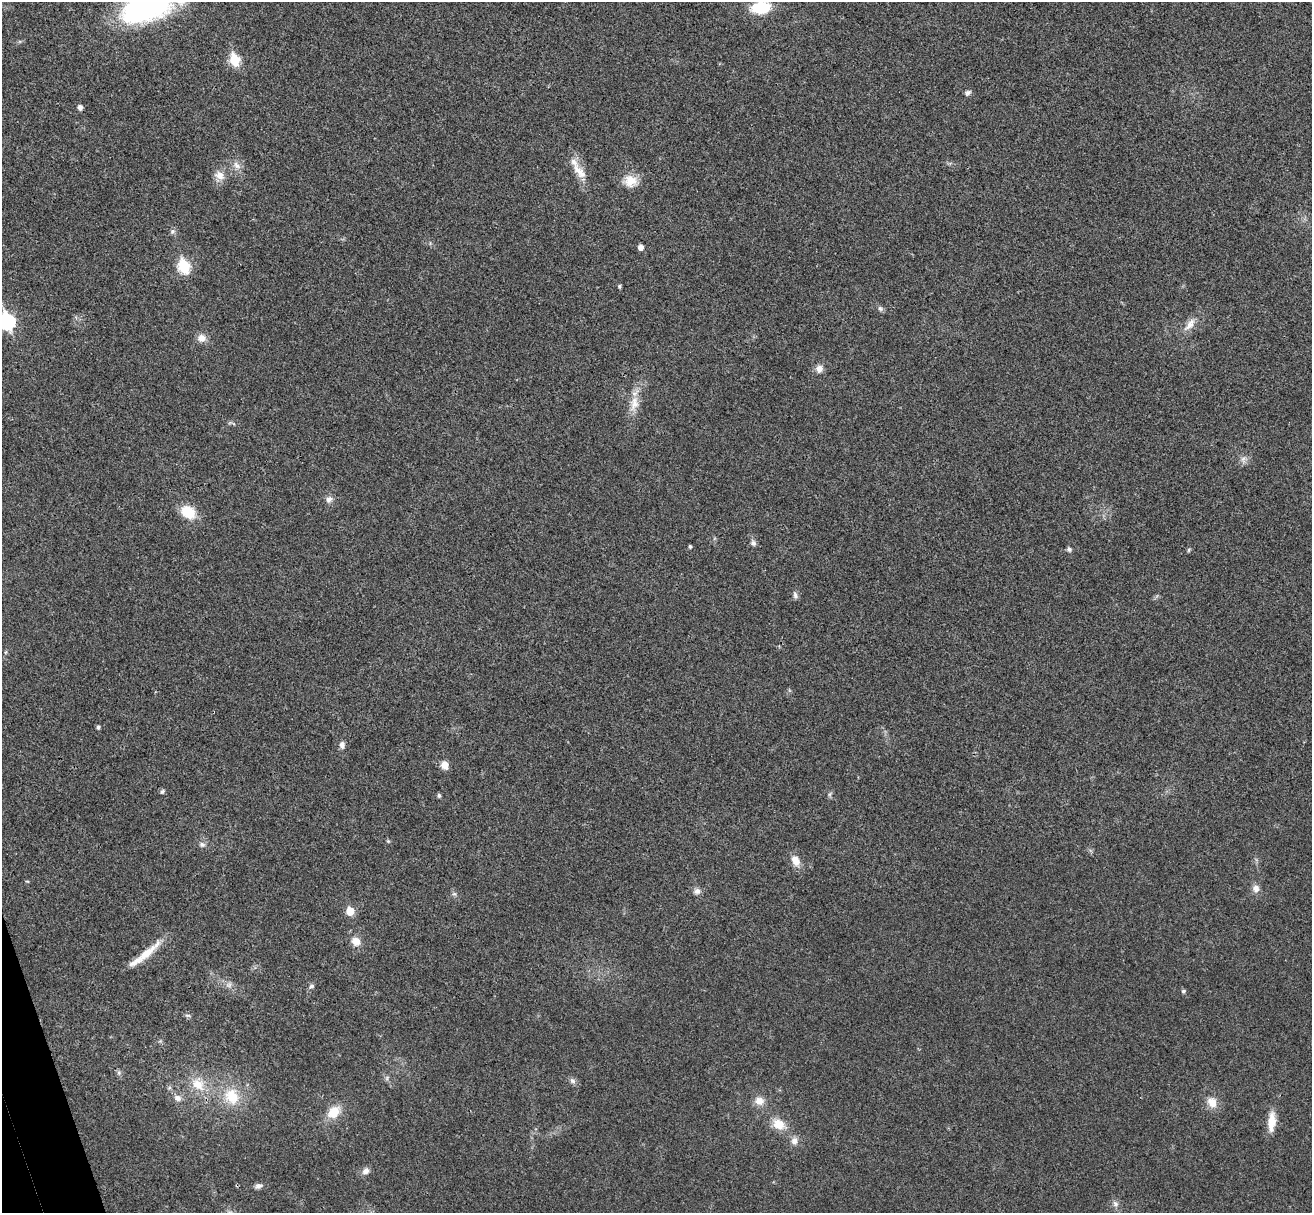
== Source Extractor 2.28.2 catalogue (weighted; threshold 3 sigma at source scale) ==
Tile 7 of 4 x 4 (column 3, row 2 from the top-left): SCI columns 2674-3983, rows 2589-3799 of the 5350 x 5298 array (HDU 1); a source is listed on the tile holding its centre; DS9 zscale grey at full resolution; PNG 1314 x 1215 px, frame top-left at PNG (2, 2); no overlay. Shown black and unused: <1% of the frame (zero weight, under 3 of 4 exposures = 6% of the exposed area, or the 3 px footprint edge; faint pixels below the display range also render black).
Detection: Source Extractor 2.28.2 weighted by HDU 2 'WHT'; one run over the whole footprint, this tile lists its part. Background 0.0396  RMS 0.0052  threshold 0.0234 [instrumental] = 3 sigma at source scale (4.5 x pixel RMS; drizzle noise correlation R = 1.50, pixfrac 1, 0.05/0.05 arcsec/px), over >= 5 px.
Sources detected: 65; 2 inside a brighter listed object's ellipse — not listed separately; the other 63 listed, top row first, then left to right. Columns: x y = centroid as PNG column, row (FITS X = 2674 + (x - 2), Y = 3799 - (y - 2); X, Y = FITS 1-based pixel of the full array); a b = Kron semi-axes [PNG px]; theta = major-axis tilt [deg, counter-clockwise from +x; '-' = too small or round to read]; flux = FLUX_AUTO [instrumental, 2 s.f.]
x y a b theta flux
149 6 71 29 19 100
761 8 17 11 6 22
235 60 7 5 -71 30
968 93 9 6 43 1.4
80 107 5 5 - 2.1
237 165 12 8 -50 3.2
579 171 26 11 -47 7.3
220 175 15 11 -31 4.8
630 181 17 15 -2 8
173 231 7 6 - 1.4
641 247 5 4 - 3.4
184 267 7 6 - 43
619 286 4 3 - 0.88
880 309 7 5 -68 1.2
7 322 8 7 - 100
1190 324 22 9 51 5.6
202 338 10 9 - 3.9
819 369 9 8 - 3.2
634 403 24 12 77 8
1243 459 11 8 -84 2.4
329 499 10 8 56 2.3
188 512 15 11 -35 14
753 543 8 7 - 1.6
690 546 4 4 - 0.91
1069 549 5 4 - 1.7
1189 550 6 4 61 0.68
795 595 10 6 -72 1.6
6 652 6 4 71 0.62
98 727 4 4 - 1.1
342 745 9 7 -86 2.1
445 765 10 9 - 3.9
162 792 7 5 56 0.94
830 794 7 4 71 0.91
439 795 4 4 - 1.2
388 841 6 4 -44 0.66
202 844 8 7 - 1.8
795 860 14 9 -66 5.6
27 881 5 3 - 0.47
1256 888 10 9 - 3.1
697 891 9 8 - 2.3
454 894 7 5 -40 1.1
350 911 6 6 - 11
356 941 12 11 - 4.7
146 954 43 8 41 11
229 985 8 8 - 2.1
311 986 7 6 - 1.2
1183 991 5 5 - 1
187 1015 8 4 -1 0.91
119 1073 7 6 - 1.2
387 1078 7 4 72 0.9
572 1081 9 6 -40 1.8
198 1084 21 16 -47 12
232 1096 22 18 -57 16
178 1098 10 8 -22 3
759 1101 12 10 -14 4.7
1212 1102 13 10 -68 6.2
334 1112 17 13 44 9.7
1272 1122 26 9 85 7.8
779 1124 15 11 -34 8.3
794 1141 10 8 82 2.9
366 1171 9 8 - 2.8
258 1186 9 7 2 1.9
1115 1204 9 7 -74 2.1
Isophote crosses this tile's border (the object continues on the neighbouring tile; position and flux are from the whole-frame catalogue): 3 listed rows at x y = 149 6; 761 8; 7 322